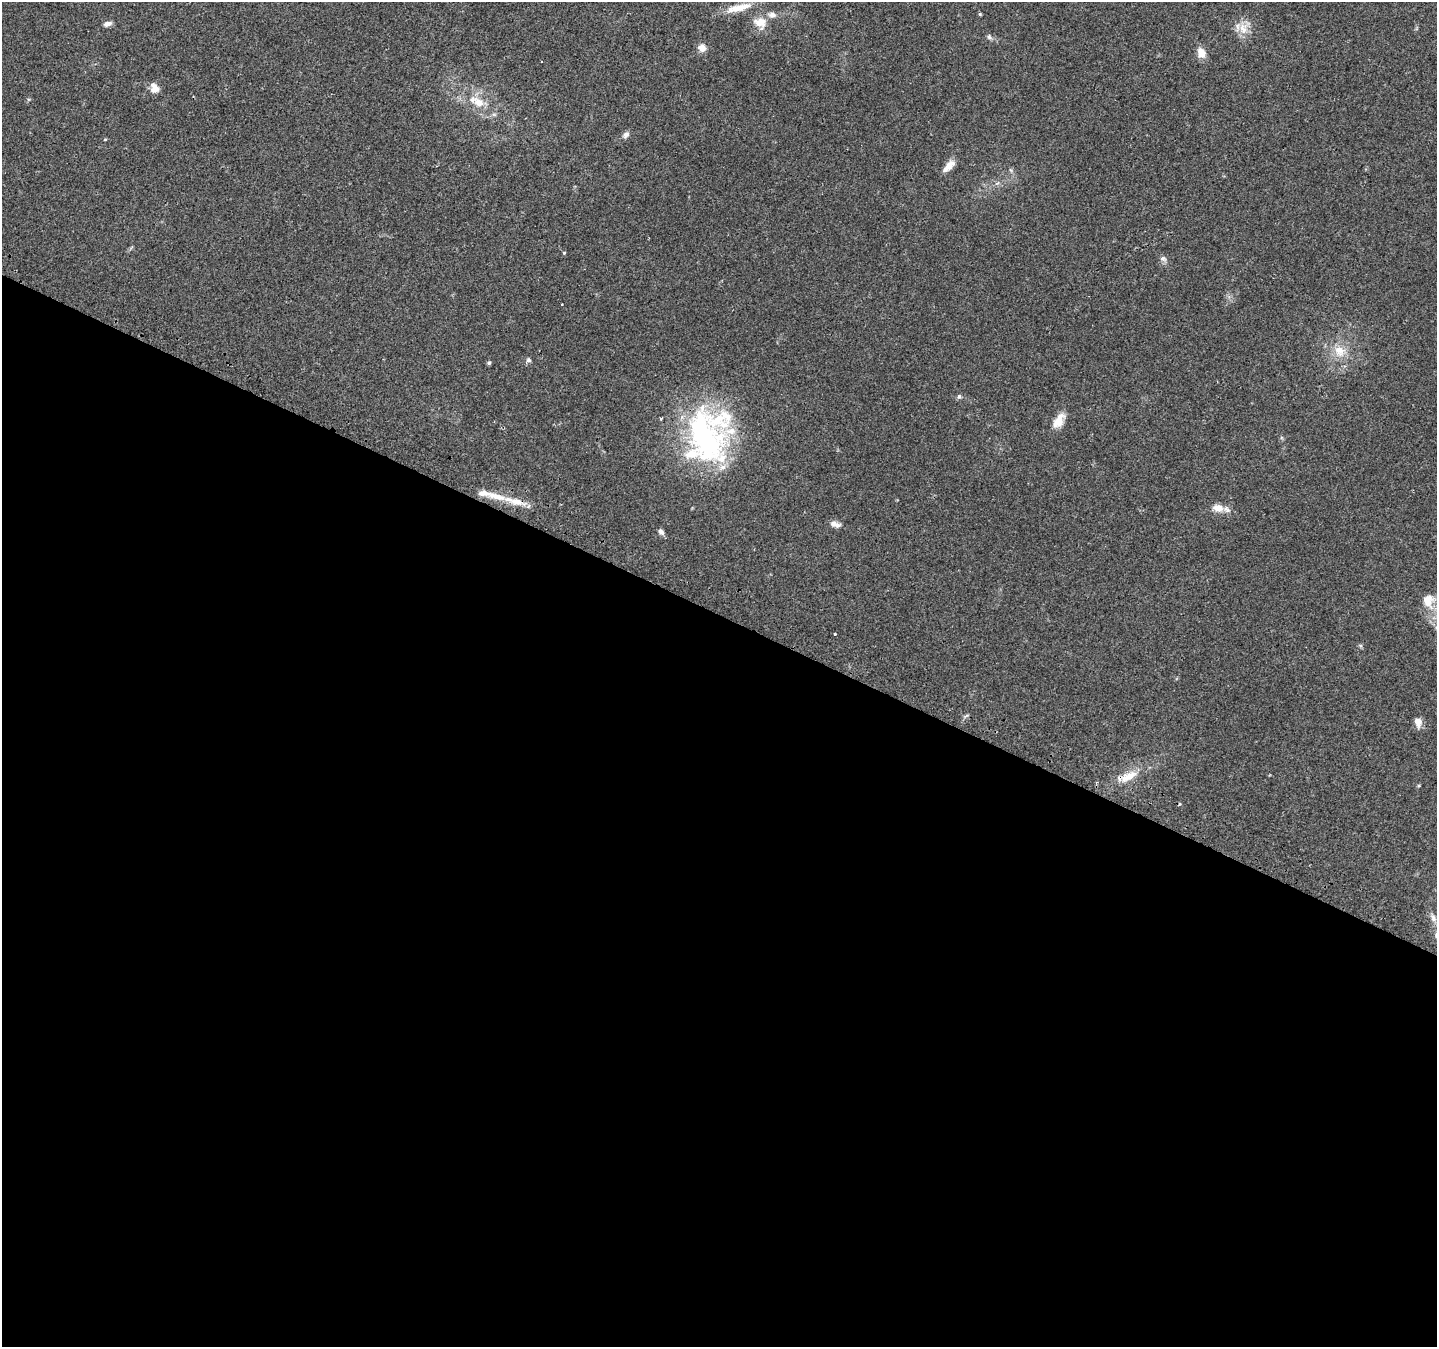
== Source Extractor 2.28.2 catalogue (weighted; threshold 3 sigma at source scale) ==
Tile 14 of 4 x 4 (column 2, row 4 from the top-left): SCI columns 1460-2894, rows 296-1640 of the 5781 x 5906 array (HDU 1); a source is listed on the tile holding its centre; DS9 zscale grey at full resolution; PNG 1439 x 1349 px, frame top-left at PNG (2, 2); no overlay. Shown black and unused: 54% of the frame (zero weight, under 2 of 3 exposures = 2% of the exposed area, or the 3 px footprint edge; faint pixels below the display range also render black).
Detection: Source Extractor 2.28.2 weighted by HDU 2 'WHT'; one run over the whole footprint, this tile lists its part. Background 0.0588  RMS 0.008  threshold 0.0362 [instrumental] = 3 sigma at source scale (4.5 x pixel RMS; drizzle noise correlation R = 1.50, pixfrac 1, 0.0396/0.0396 arcsec/px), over >= 5 px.
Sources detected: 43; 1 cosmic-ray / hot-pixel residue — not listed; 8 inside a brighter listed object's ellipse — not listed separately; the other 34 listed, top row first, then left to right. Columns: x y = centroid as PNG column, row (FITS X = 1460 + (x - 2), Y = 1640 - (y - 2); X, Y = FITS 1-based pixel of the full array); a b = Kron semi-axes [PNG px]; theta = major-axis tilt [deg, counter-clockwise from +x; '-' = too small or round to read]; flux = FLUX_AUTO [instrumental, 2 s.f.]
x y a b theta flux
738 8 37 9 14 14
980 14 5 4 - 0.88
760 23 18 15 -27 11
108 24 10 6 17 3.3
1244 28 22 14 59 11
989 37 8 5 -46 1.9
702 48 9 8 - 6.2
1201 53 11 8 -71 8.7
155 88 13 11 -66 6.4
477 101 26 12 -29 17
626 135 10 7 47 3
105 139 5 3 - 0.73
949 165 14 9 51 6.9
1010 170 6 4 -87 1.3
997 183 8 4 37 1.6
564 253 3 3 - 1.3
1163 259 10 7 -15 2.7
562 304 2 2 - 0.7
1340 351 18 16 -37 15
528 360 6 6 - 1.8
489 363 4 4 - 1.6
959 396 7 5 73 1.6
1058 421 20 10 56 11
705 438 72 42 -70 160
496 496 32 8 -13 15
1218 508 16 10 -11 8.6
835 524 13 7 -18 4.7
661 532 8 5 -47 3.1
1428 600 19 16 -73 15
835 634 3 3 - 2.6
1360 646 7 4 -45 1.2
1418 722 13 8 -74 5.7
1128 776 28 11 27 15
1433 918 12 7 -70 4
Overlapping masked pixels (flux is a lower limit): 1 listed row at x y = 1128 776